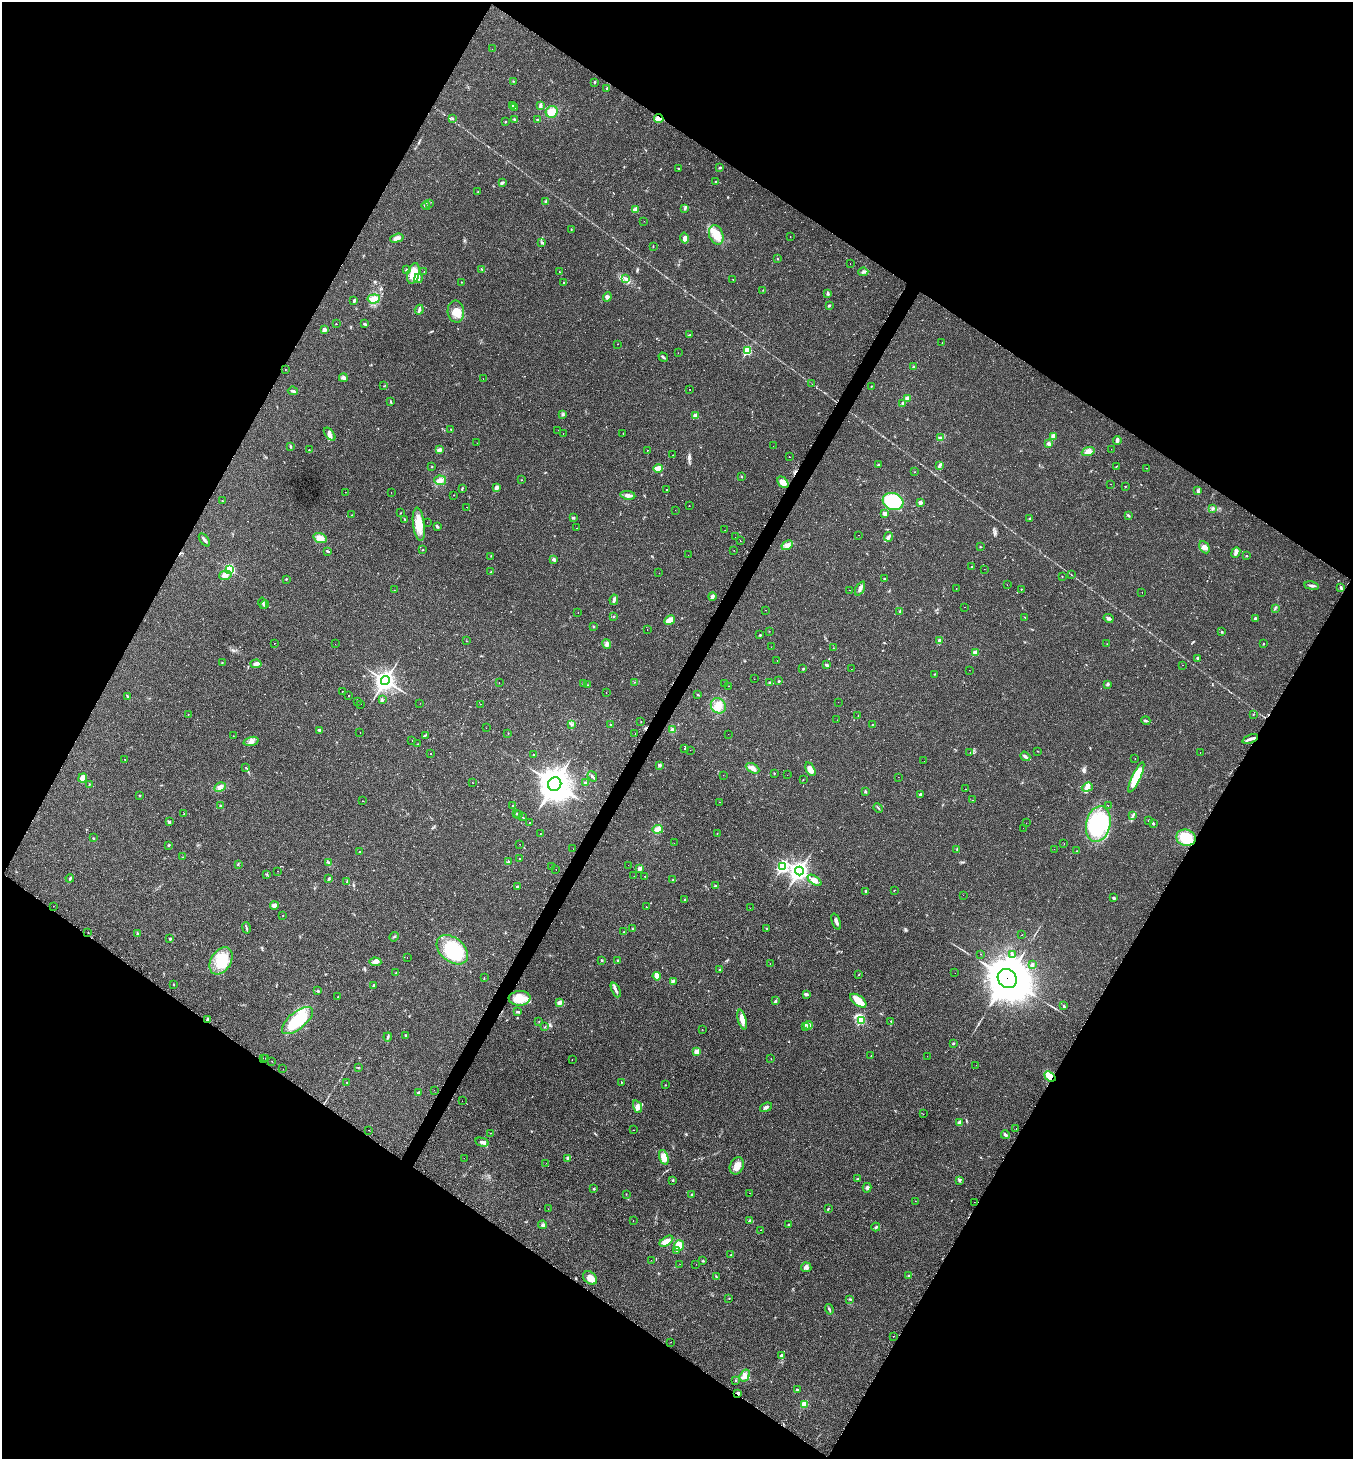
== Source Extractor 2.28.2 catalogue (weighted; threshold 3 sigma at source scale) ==
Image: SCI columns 308-5709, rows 22-5847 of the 5936 x 5931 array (HDU 1 of 3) = the unmasked area's bounding box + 8 px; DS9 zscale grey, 4 x 4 block average (1 PNG px = mean of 4 x 4 image px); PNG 1355 x 1461 px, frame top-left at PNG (2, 2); each listed source drawn as its Kron ellipse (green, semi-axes under 4 px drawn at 4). Shown black and unused: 48% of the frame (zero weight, under 2 of 3 exposures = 2% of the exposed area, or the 3 px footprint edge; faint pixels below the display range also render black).
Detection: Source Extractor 2.28.2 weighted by HDU 2 'WHT'. Background 0.0302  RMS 0.0045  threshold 0.0204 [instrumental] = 3 sigma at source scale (4.5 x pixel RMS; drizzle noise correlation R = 1.50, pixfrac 1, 0.05/0.05 arcsec/px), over >= 5 px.
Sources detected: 519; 2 too faint to see at this stretch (4 x 4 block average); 1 inside a brighter object's white glare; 23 cosmic-ray / hot-pixel residue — neither listed nor drawn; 5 coinciding with a brighter row at this scale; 9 inside a brighter listed object's ellipse — not listed separately; the other 479 listed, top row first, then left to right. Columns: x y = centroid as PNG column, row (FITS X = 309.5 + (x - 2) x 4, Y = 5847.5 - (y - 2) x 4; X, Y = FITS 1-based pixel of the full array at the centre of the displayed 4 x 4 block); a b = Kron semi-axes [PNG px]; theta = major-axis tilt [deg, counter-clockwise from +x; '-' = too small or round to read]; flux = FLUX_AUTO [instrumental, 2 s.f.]
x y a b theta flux
492 49 2 2 - 0.69
513 81 2 2 - 1.3
595 82 3 2 - 2.4
607 88 3 2 - 2.7
513 105 2 2 - 2.7
540 105 4 2 - 6.4
514 108 2 2 - 1.6
552 112 6 5 - 24
452 118 3 2 - 2.1
659 118 5 4 - 13
537 119 2 2 - 2.6
515 120 2 2 - 1.1
505 122 2 2 - 1.3
678 168 2 2 - 1.7
720 168 3 2 - 2.7
716 182 2 2 - 6.7
502 183 3 2 - 7.5
478 192 2 2 - 0.62
546 201 3 2 - 2.1
429 203 2 2 - 0.76
426 206 4 2 - 3.6
685 208 3 2 - 2.6
635 210 2 2 - 35
644 221 2 2 - 0.31
571 229 2 2 - 0.91
716 235 10 7 -71 28
790 236 2 2 - 0.76
397 238 7 3 18 15
684 238 5 4 - 9.5
542 243 3 2 - 4.3
653 246 2 2 - 0.84
777 259 2 2 - 1
850 263 2 2 - 0.34
482 269 4 2 - 2
406 270 3 2 - 1.5
424 272 2 2 - 0.88
559 272 2 2 - 3.1
863 272 5 2 - 4.7
413 273 10 6 75 41
419 278 5 2 - 4.7
626 279 3 2 - 3.5
733 280 2 2 - 0.69
462 282 2 2 - 0.83
564 282 2 2 - 1.6
763 290 2 2 - 0.76
828 294 3 3 - 3.4
607 297 5 3 - 6.8
374 299 6 4 5 24
354 301 3 2 - 5
829 306 3 2 - 2.8
419 310 5 2 - 4.1
456 312 11 8 -85 28
336 324 2 2 - 0.8
365 324 3 2 - 3
324 330 2 2 - 21
690 335 2 2 - 0.94
942 343 2 2 - 1.1
617 344 2 2 - 0.55
747 351 2 2 - 170
678 353 2 2 - 1.8
663 357 5 2 - 3.7
913 367 2 2 - 1.4
285 370 2 2 - 0.53
343 378 4 3 - 5.7
483 379 2 2 - 1.4
812 384 2 2 - 0.51
384 386 2 2 - 0.75
871 386 2 2 - 0.92
690 389 2 2 - 0.63
293 391 5 2 - 4.2
908 398 4 3 - 7.3
391 402 4 2 - 2.2
903 403 3 2 - 6.5
563 414 3 2 - 2.3
695 416 2 2 - 45
451 429 2 2 - 0.94
558 430 2 2 - 0.47
563 433 2 2 - 1.1
623 433 2 2 - 0.66
330 434 7 4 -51 9.3
1054 436 3 2 - 4.1
941 438 3 3 - 3.6
1117 440 4 3 - 5.4
477 443 2 2 - 0.49
1049 444 4 3 - 5.2
291 446 3 2 - 1.4
773 446 2 2 - 0.81
1111 449 2 2 - 2.7
309 450 2 2 - 0.99
439 450 4 3 - 8
647 450 2 2 - 1.6
1088 452 6 3 20 14
673 455 2 2 - 0.74
789 456 2 2 - 16
879 465 2 2 - 2.1
940 465 4 3 - 5.8
432 466 2 2 - 1
1116 466 3 2 - 1.2
658 468 4 2 - 26
1146 468 2 2 - 0.48
914 472 2 2 - 0.67
741 477 2 2 - 1.3
440 480 6 4 -4 9.6
522 480 2 2 - 0.62
783 482 6 4 -46 23
1111 484 2 2 - 0.85
1125 486 2 2 - 0.63
462 488 3 2 - 2.2
496 488 2 2 - 30
666 490 2 2 - 5.2
1197 491 2 2 - 2.8
345 492 2 2 - 0.51
391 492 2 2 - 0.6
454 495 2 2 - 0.73
628 495 7 3 -8 9.4
222 500 2 2 - 0.77
893 501 10 8 -19 150
920 503 2 2 - 27
689 505 2 2 - 25
467 507 2 2 - 0.94
1213 509 2 2 - 2
675 510 2 2 - 1
401 513 2 2 - 0.86
885 513 3 3 - 9.7
351 515 2 2 - 0.78
1128 516 3 2 - 3
573 518 3 2 - 3.8
405 519 2 2 - 1.7
1029 519 2 2 - 1.3
427 522 2 2 - 0.59
419 524 17 6 -83 45
437 526 3 2 - 4.8
577 528 2 2 - 1.4
725 530 2 2 - 0.91
858 535 2 2 - 3.8
735 537 2 2 - 1.1
888 537 5 3 - 5.9
320 538 7 5 -18 22
204 540 7 2 -52 5.3
740 540 2 2 - 1.6
787 545 6 3 28 9.4
980 547 2 2 - 1
1205 547 6 4 -63 11
422 550 2 2 - 1.3
734 550 2 2 - 0.78
328 551 4 2 - 2.8
1236 553 5 3 - 6
688 555 2 2 - 0.31
491 556 2 2 - 0.91
1247 556 2 2 - 1.1
554 559 3 3 - 5.6
972 567 2 2 - 1.5
229 569 3 2 - 290
984 569 2 2 - 0.66
491 572 3 2 - 2.7
659 573 2 2 - 1
225 575 6 4 14 15
1071 575 2 2 - 0.58
1062 576 2 2 - 1.6
286 579 2 2 - 2.2
884 579 2 2 - 2.8
1007 585 2 2 - 0.37
1312 586 7 2 -9 6.7
860 588 7 3 63 12
956 588 2 2 - 0.58
1341 588 3 2 - 3.1
1021 589 2 2 - 2.5
394 590 2 2 - 0.52
849 590 2 2 - 2
1142 592 2 2 - 1.9
712 596 4 3 - 5.5
614 600 5 2 - 5.7
263 603 6 2 -77 2.6
264 604 4 2 - 3.5
964 607 2 2 - 0.65
1275 608 2 2 - 1.2
765 610 2 2 - 1.1
578 612 2 2 - 1.4
900 612 2 2 - 3.1
614 616 2 2 - 1
1025 617 2 2 - 1.3
1109 618 5 3 - 4.8
1255 618 2 2 - 9.6
670 620 6 3 30 22
594 627 2 2 - 2
647 630 2 2 - 0.39
769 631 2 2 - 0.52
1221 632 2 2 - 1
760 635 3 2 - 1.9
466 641 2 2 - 0.52
940 641 2 2 - 27
274 643 2 2 - 2.2
1264 643 2 2 - 1.1
335 644 2 2 - 1.6
607 644 5 3 - 5.8
1107 644 2 2 - 0.56
771 647 2 2 - 0.3
833 648 2 2 - 0.68
975 653 2 2 - 36
1197 658 3 2 - 4
777 660 2 2 - 2.2
222 663 2 2 - 1.2
256 664 5 3 - 9.9
826 665 4 2 - 3.8
1182 665 2 2 - 0.89
803 669 3 2 - 1.9
851 669 2 2 - 0.46
969 670 2 2 - 0.39
935 674 2 2 - 1.3
754 679 2 2 - 1.4
385 681 4 3 - 1300
779 681 2 2 - 2.6
499 682 2 2 - 3.4
634 682 2 2 - 0.75
770 682 2 2 - 1.6
583 683 2 2 - 1.5
725 683 2 2 - 1.3
1108 684 3 3 - 3
588 685 2 2 - 0.5
729 686 2 2 - 0.65
342 691 2 2 - 4.1
606 693 2 2 - 12
348 695 2 2 - 11
698 695 3 2 - 1.7
128 696 4 2 - 2.8
382 700 3 2 - 1.5
357 702 2 2 - 0.34
838 702 2 2 - 0.45
420 703 2 2 - 0.5
360 704 2 2 - 2.2
480 704 2 2 - 0.37
718 706 8 7 - 24
188 715 2 2 - 0.97
1253 715 2 2 - 1.2
858 716 2 2 - 3.5
837 720 2 2 - 0.47
641 721 2 2 - 0.76
1146 721 5 2 - 4
610 724 2 2 - 1.5
572 725 2 2 - 1.9
872 725 2 2 - 1.7
486 728 2 2 - 0.51
319 730 3 2 - 3.4
672 730 2 2 - 6.2
360 732 2 2 - 2.9
508 733 2 2 - 0.85
635 734 2 2 - 0.71
728 734 2 2 - 0.37
425 735 3 2 - 2.2
233 736 2 2 - 0.91
1250 739 8 2 21 9.6
412 740 2 2 - 4.5
251 741 7 4 16 11
417 744 2 2 - 1.3
685 748 2 2 - 4.5
690 750 2 2 - 1.2
1038 751 2 2 - 0.85
431 753 2 2 - 7.3
970 753 2 2 - 16
1200 753 2 2 - 0.85
533 755 2 2 - 1.3
1025 756 5 2 - 6.2
1135 759 2 2 - 1.5
125 760 2 2 - 0.72
924 761 2 2 - 0.68
659 765 2 2 - 14
246 768 2 2 - 1.4
753 768 7 4 -27 12
810 769 7 3 -61 9.4
774 773 2 2 - 1.4
723 775 2 2 - 0.41
787 775 2 2 - 0.5
592 776 5 2 - 4.5
898 777 2 2 - 0.98
1136 777 16 4 65 82
83 778 4 3 - 23
803 779 2 2 - 0.94
472 782 2 2 - 0.97
585 783 2 2 - 3.4
89 784 2 2 - 1.1
555 784 7 6 - 3900
220 787 6 4 27 9.3
1087 787 5 3 - 7.8
965 789 2 2 - 12
865 791 3 2 - 3.2
920 795 3 3 - 4.9
139 796 2 2 - 1.9
973 800 2 2 - 0.85
363 801 2 2 - 1.7
720 802 2 2 - 0.53
1108 805 2 2 - 3.3
221 806 3 3 - 3.1
512 806 2 2 - 2.2
878 808 5 2 - 2.6
184 814 2 2 - 1.5
516 814 2 2 - 1.5
519 815 2 2 - 1.1
1133 815 2 2 - 1.4
523 817 2 2 - 1.6
1149 820 2 2 - 3.3
169 822 3 3 - 3.4
529 822 2 2 - 2
1026 823 2 2 - 1.1
1153 823 3 2 - 2.9
1098 824 18 12 77 210
1023 828 2 2 - 0.62
658 829 5 4 - 11
717 833 2 2 - 0.87
540 834 2 2 - 0.59
93 838 2 2 - 1.4
1186 838 10 8 -16 69
674 843 2 2 - 0.26
520 844 2 2 - 1.5
1064 844 2 2 - 0.55
168 845 3 2 - 2.8
573 849 2 2 - 0.55
957 849 2 2 - 1.6
1054 849 2 2 - 0.51
1077 851 2 2 - 1.5
359 852 2 2 - 1.3
183 857 2 2 - 0.69
519 859 2 2 - 3.3
508 862 3 2 - 3.4
329 863 3 3 - 3.6
238 864 2 2 - 1.5
628 865 2 2 - 0.31
552 866 2 2 - 2.5
782 867 3 2 - 350
640 868 2 2 - 24
556 869 2 2 - 1.6
278 871 2 2 - 0.84
799 871 4 3 - 1100
267 874 2 2 - 1
634 876 2 2 - 0.44
644 876 2 2 - 6.2
70 878 4 2 - 3.4
329 878 2 2 - 7.4
673 879 2 2 - 0.8
815 880 8 4 -36 14
347 882 2 2 - 1.5
715 886 2 2 - 5.6
518 887 3 2 - 5.7
894 890 2 2 - 1
865 891 2 2 - 3.3
963 895 2 2 - 0.65
1114 898 3 2 - 5.4
685 899 2 2 - 1.4
274 905 4 3 - 12
53 906 2 2 - 1.5
646 907 2 2 - 2.2
750 908 2 2 - 0.47
283 915 2 2 - 1.2
836 922 8 3 -68 8.2
246 928 5 2 - 3.3
767 928 2 2 - 2
633 929 2 2 - 1
623 932 2 2 - 0.85
88 933 2 2 - 1.9
137 934 4 2 - 3.6
1022 935 2 2 - 1.1
394 937 5 2 - 2.3
170 939 2 2 - 3.1
452 950 18 12 -40 160
980 954 2 2 - 0.62
1012 954 4 2 - 4.5
407 957 2 2 - 0.77
602 960 3 2 - 2.1
618 960 2 2 - 1.9
221 961 15 10 58 73
375 962 6 3 -4 7.2
770 963 2 2 - 32
1032 965 3 3 - 3.6
720 969 2 2 - 1.5
396 973 3 2 - 2
955 973 2 2 - 0.54
859 975 2 2 - 0.99
657 976 4 3 - 19
484 978 2 2 - 0.77
1007 978 10 9 - 13000
673 981 4 2 - 4
173 984 3 2 - 1.1
374 985 2 2 - 4.2
616 990 8 2 -66 6.9
318 991 3 2 - 2.5
806 994 4 2 - 6.2
338 996 3 2 - 1.1
520 998 11 7 4 32
776 1001 3 2 - 3.1
858 1001 9 5 -37 34
560 1002 2 2 - 11
1064 1006 3 2 - 3.2
518 1012 4 2 - 3.2
207 1019 3 2 - 2.9
297 1020 19 8 39 130
742 1020 10 4 -76 19
861 1020 3 2 - 150
891 1021 4 2 - 2.3
539 1022 2 2 - 0.72
809 1025 4 3 - 5.9
545 1027 2 2 - 1.1
805 1027 2 2 - 1.7
702 1029 2 2 - 0.5
406 1035 2 2 - 1.6
388 1037 4 2 - 2.6
953 1043 2 2 - 2.9
696 1052 2 2 - 52
871 1056 2 2 - 0.86
927 1056 2 2 - 1.1
263 1058 2 2 - 2.6
266 1058 2 2 - 0.86
771 1059 2 2 - 0.43
572 1060 2 2 - 1
272 1061 2 2 - 1
976 1065 2 2 - 0.27
358 1068 3 2 - 1.3
283 1069 2 2 - 0.5
1050 1076 6 4 -39 44
347 1082 2 2 - 0.67
621 1082 2 2 - 1.3
665 1085 2 2 - 1
434 1090 2 2 - 0.63
418 1092 3 2 - 2.2
462 1101 2 2 - 0.3
637 1107 6 4 -72 8.8
766 1107 6 2 20 5.4
923 1114 2 2 - 0.77
960 1123 4 3 - 10
1016 1129 2 2 - 1.4
369 1130 2 2 - 0.39
634 1130 2 2 - 0.5
491 1133 2 2 - 0.78
1005 1135 4 2 - 3.7
482 1142 7 3 -15 8
664 1157 8 4 -73 28
464 1158 2 2 - 0.5
568 1158 2 2 - 16
546 1163 2 2 - 0.3
737 1166 9 6 64 19
858 1178 3 2 - 1.9
673 1180 2 2 - 2.7
959 1180 3 2 - 2.9
867 1188 5 2 - 3.6
594 1189 2 2 - 3
749 1193 2 2 - 0.59
626 1194 2 2 - 0.75
692 1195 2 2 - 1.4
915 1201 2 2 - 0.47
974 1202 2 2 - 0.72
828 1208 3 2 - 1.7
548 1209 2 2 - 1.1
750 1220 3 2 - 4.3
633 1221 2 2 - 1.4
543 1225 4 4 - 5.7
789 1225 2 2 - 3.4
876 1227 4 2 - 3.6
761 1230 2 2 - 1.9
666 1241 8 3 34 21
679 1245 5 5 - 29
677 1251 2 2 - 2.5
731 1255 2 2 - 1.3
651 1260 2 2 - 0.3
703 1261 3 2 - 2.2
680 1264 2 2 - 0.58
696 1264 2 2 - 0.75
806 1267 5 4 - 7.3
908 1276 2 2 - 3.1
716 1277 3 2 - 2.2
590 1278 8 6 -42 19
729 1298 2 2 - 0.81
850 1299 2 2 - 1.3
829 1309 5 2 - 3.3
894 1336 2 2 - 1.4
671 1342 2 2 - 0.73
781 1355 3 3 - 3.5
745 1375 6 4 57 12
735 1380 2 2 - 1.2
797 1389 2 2 - 2.6
738 1393 3 2 - 5.3
804 1404 4 3 - 16
Overlapping masked pixels (flux is a lower limit): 5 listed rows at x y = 659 118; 1250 739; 1007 978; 1050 1076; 738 1393
Diffuse or blended objects may show on this block-average render without a row.